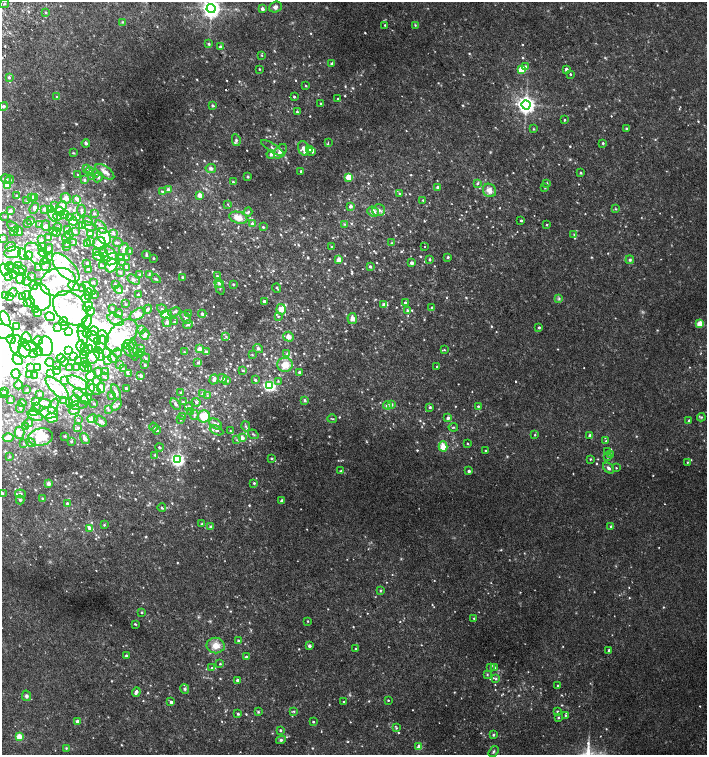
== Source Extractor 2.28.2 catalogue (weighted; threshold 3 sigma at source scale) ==
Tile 11 of 4 x 4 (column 3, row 3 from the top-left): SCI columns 2999-4407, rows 1541-3046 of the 6060 x 6084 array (HDU 1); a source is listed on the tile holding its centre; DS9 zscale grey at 2 x 2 block average (1 PNG px = mean of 2 x 2 image px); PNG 709 x 757 px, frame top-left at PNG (2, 2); each listed source drawn as its Kron ellipse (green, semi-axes under 4 px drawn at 4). Shown black and unused: <1% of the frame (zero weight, under 2 of 3 exposures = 2% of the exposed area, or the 3 px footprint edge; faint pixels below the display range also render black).
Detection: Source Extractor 2.28.2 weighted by HDU 2 'WHT'; one run over the whole footprint, this tile lists its part. Background 0.0239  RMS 0.0055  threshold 0.0246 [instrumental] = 3 sigma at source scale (4.5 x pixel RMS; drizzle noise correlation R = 1.50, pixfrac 1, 0.0396/0.0396 arcsec/px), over >= 5 px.
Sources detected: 1086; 6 too faint to see at this stretch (2 x 2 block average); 61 inside a brighter object's white glare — neither listed nor drawn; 5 coinciding with a brighter row at this scale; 154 inside a brighter listed object's ellipse — not listed separately; of the other 860, all 500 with FLUX_AUTO >= 1.04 (the completeness limit of this list) listed and drawn (360 fainter detections not listed), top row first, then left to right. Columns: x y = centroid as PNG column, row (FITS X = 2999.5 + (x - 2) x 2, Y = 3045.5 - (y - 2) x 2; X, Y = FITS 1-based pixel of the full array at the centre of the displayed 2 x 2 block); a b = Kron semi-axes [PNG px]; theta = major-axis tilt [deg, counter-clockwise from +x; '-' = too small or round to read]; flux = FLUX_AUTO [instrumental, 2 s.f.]
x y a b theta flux
4 4 5 2 - 1.2
275 7 6 5 - 4.5
211 9 4 4 - 740
262 9 2 2 - 5.9
46 13 3 2 - 1.3
123 22 3 3 - 1.2
385 25 3 2 - 1.2
415 25 3 3 - 1.1
209 44 3 3 - 2.1
220 47 3 2 - 3.3
262 55 3 2 - 1.1
331 64 3 3 - 1.6
525 66 4 3 - 1.9
259 69 2 2 - 1
566 69 2 2 - 5.1
522 70 3 3 - 51
570 74 2 2 - 2.1
9 78 3 3 - 2.3
305 86 3 2 - 1.1
57 97 3 3 - 1.5
294 97 2 2 - 2
338 99 2 2 - 1.9
321 103 2 2 - 1.1
526 105 4 4 - 630
3 106 4 4 - 2.3
213 106 3 2 - 2.5
297 112 3 2 - 1.5
564 120 3 2 - 1.5
534 129 3 3 - 1.2
626 129 3 2 - 1.2
236 140 6 4 -80 2.7
86 143 4 3 - 2.9
328 143 3 2 - 1.3
603 143 3 3 - 1.4
273 148 13 3 -32 4.3
303 148 7 5 -70 7.3
309 149 3 3 - 2.2
280 151 8 5 52 5.4
312 151 3 3 - 4
73 153 4 2 - 1.1
271 154 4 4 - 3.3
87 168 4 3 - 1.7
211 168 5 4 - 3.9
89 171 4 3 - 2.4
301 171 3 2 - 1.4
105 172 11 5 -36 8.8
96 173 3 3 - 1.2
581 173 3 3 - 1.3
78 175 3 3 - 1.4
92 176 3 3 - 1.2
98 177 5 4 - 2.6
248 177 3 2 - 2.4
349 177 3 3 - 45
6 179 5 3 - 3.2
10 180 4 3 - 1.9
84 180 4 3 - 2.4
233 182 3 2 - 1.9
547 183 3 2 - 1.4
477 184 3 3 - 2.4
7 185 3 3 - 26
438 187 3 3 - 3
545 188 2 2 - 1.1
168 190 3 2 - 7.6
490 190 7 6 - 9
162 191 3 3 - 1.7
399 194 3 2 - 1.5
200 195 4 3 - 9.1
16 196 3 3 - 1.7
35 197 3 3 - 2.8
32 198 2 2 - 8.7
66 198 6 5 - 3.6
77 199 4 3 - 3.8
423 200 3 2 - 1.3
27 201 3 3 - 1.4
228 204 3 3 - 1.1
54 206 4 3 - 1.4
350 206 3 2 - 5.1
61 207 6 5 - 9.1
34 208 6 4 66 3.7
45 209 2 2 - 7
50 209 3 3 - 9.8
616 209 3 3 - 1.2
81 210 6 2 -89 1.2
379 210 6 5 - 4.4
10 211 2 2 - 6.8
60 211 5 3 - 10
248 212 5 3 - 1.9
373 212 6 5 - 8.7
64 214 5 4 - 2.1
94 214 3 3 - 1.7
53 215 6 3 -55 3.1
5 216 2 2 - 1.1
58 216 4 3 - 1.8
69 217 4 3 - 1.8
77 217 3 3 - 3.2
238 218 9 5 -16 14
521 220 3 2 - 1.3
31 221 2 2 - 1.7
73 221 4 4 - 3.4
88 221 5 3 - 2
28 223 3 3 - 1.2
40 224 3 3 - 1.1
252 224 2 2 - 8.5
344 224 4 2 - 1.1
547 225 3 3 - 1.1
46 226 5 4 - 2.5
82 226 3 3 - 19
89 226 7 3 -26 2.4
13 227 7 3 -38 1.9
58 227 4 2 - 1.1
101 227 8 4 -55 4.5
263 227 2 2 - 2.1
67 229 3 3 - 1.2
13 231 3 2 - 4.5
18 231 4 2 - 4.8
53 231 3 2 - 3.7
57 232 4 3 - 1.4
75 232 3 3 - 1.7
90 233 2 2 - 5.8
114 233 3 3 - 2
69 235 4 3 - 1.9
574 235 4 3 - 1.3
104 236 9 6 -63 32
66 237 5 4 - 2.2
2 238 4 3 - 1.7
48 238 3 2 - 3.7
41 240 4 3 - 1.2
91 241 3 3 - 1.3
118 242 4 2 - 1.4
67 243 2 2 - 2.3
74 243 4 3 - 2.5
88 243 3 3 - 1.4
99 243 6 5 - 8.7
392 243 4 3 - 1.4
66 246 2 2 - 1.7
10 247 5 4 - 2.8
43 247 5 3 - 4.6
332 247 3 2 - 1.6
425 247 2 2 - 1.2
48 249 6 4 61 8.4
124 249 6 3 66 2.8
130 251 3 3 - 1.1
13 252 8 5 9 8.9
97 252 4 3 - 1.9
104 252 4 3 - 1.8
43 253 4 3 - 18
111 253 8 4 -51 3.4
22 254 6 4 -69 5.7
36 254 13 8 -43 12
146 255 4 2 - 2.7
29 256 4 3 - 25
98 256 5 3 - 3
105 256 4 3 - 3.6
448 257 3 3 - 1.5
48 258 7 4 54 4
122 258 4 3 - 7.2
126 258 3 2 - 1.8
154 258 2 2 - 2
111 259 8 5 21 5.3
339 260 3 2 - 27
430 260 3 2 - 1.8
630 260 4 4 - 2.2
87 263 2 2 - 3.8
123 263 4 3 - 1.3
412 263 2 2 - 8.7
45 264 6 5 - 4.3
19 266 4 3 - 1.6
102 266 3 2 - 2.1
111 266 7 5 58 38
370 266 3 2 - 2.4
9 267 4 3 - 3.6
38 267 3 2 - 1.4
126 267 2 2 - 1.4
66 268 18 8 -47 54
88 269 2 2 - 1.6
4 270 6 4 -74 33
17 270 9 3 -27 2.9
23 270 3 2 - 10
120 272 3 3 - 1.1
14 274 3 3 - 4.4
149 274 4 2 - 1
140 275 4 3 - 1.3
217 276 3 2 - 1.7
9 277 3 2 - 7.1
31 277 2 2 - 1.5
182 277 4 3 - 1.5
20 279 5 3 - 2.4
156 279 5 3 - 2
133 280 7 3 -31 3.1
27 281 4 3 - 1.5
38 282 2 2 - 1.3
58 282 18 14 15 32
93 282 2 2 - 1.3
219 283 5 4 - 3.1
233 284 3 2 - 1.5
34 285 5 3 - 5.9
115 285 2 2 - 5
74 286 6 4 -27 11
89 288 8 4 -44 3.7
220 288 7 3 -73 2
277 288 5 2 - 1.4
83 289 3 2 - 2.3
119 290 4 3 - 2.5
13 292 4 2 - 1.3
88 294 6 4 87 3.5
6 295 3 3 - 1.2
94 295 2 2 - 1.2
138 295 3 2 - 4.6
10 296 3 2 - 2.5
27 296 4 3 - 2.1
23 297 2 2 - 1.5
40 297 13 10 -72 50
86 299 5 3 - 19
559 299 3 3 - 1.7
264 301 2 2 - 3.5
405 302 3 3 - 1.6
27 303 3 2 - 1.2
31 303 5 3 - 2
125 304 3 2 - 1.3
384 305 4 3 - 5.5
88 306 5 4 - 5.3
432 307 3 3 - 1.6
70 308 20 14 -44 32
112 309 4 2 - 1.9
147 309 5 2 - 2.3
162 309 5 3 - 2.2
281 309 5 4 - 9.7
36 310 3 2 - 3
407 310 4 3 - 1.7
90 311 5 3 - 4.3
174 312 6 3 25 2.2
38 313 3 2 - 2.2
119 313 4 4 - 2.5
138 314 9 5 34 9.5
166 314 6 4 5 18
189 314 3 3 - 1.3
202 314 4 3 - 2.6
278 316 4 3 - 1.1
50 317 5 3 - 2.4
186 318 6 3 -50 3.4
352 318 5 5 - 6.9
5 319 8 4 -61 6.5
115 320 8 5 -27 4.6
64 322 4 3 - 13
87 322 6 4 65 6.1
167 322 5 4 - 3.7
174 322 2 2 - 2.1
700 324 3 3 - 37
188 325 5 3 - 2.1
65 326 3 3 - 2.4
16 327 3 2 - 4
57 327 2 2 - 1.5
81 327 4 3 - 9.3
539 327 2 2 - 2.3
141 329 4 3 - 2.5
2 331 11 7 -6 12
69 331 3 2 - 7.6
94 331 4 3 - 7.9
87 333 4 3 - 2.2
121 335 19 12 45 48
145 335 5 4 - 6
83 336 9 4 -72 6.6
226 336 3 3 - 1.3
27 337 5 2 - 6
94 337 7 5 -38 3.9
103 337 7 5 -68 11
289 337 5 5 - 6.6
11 339 5 3 - 1.9
38 341 5 3 - 5.8
24 342 5 3 - 3.8
97 342 3 3 - 16
16 344 9 5 82 10
101 345 9 5 76 7.6
129 345 6 4 -34 7.2
46 346 10 7 -83 110
81 346 6 3 89 4.6
30 347 7 4 -21 12
84 348 3 2 - 4.3
141 348 4 3 - 1.6
199 348 4 3 - 6
258 348 5 4 - 2.6
89 349 4 3 - 2.3
134 349 11 4 -82 5.5
24 350 7 6 - 4.1
128 350 8 3 -53 4
444 350 4 3 - 1.3
38 351 5 3 - 1.8
68 351 4 3 - 13
206 351 3 3 - 1.6
85 352 3 3 - 1.9
141 352 2 2 - 9.9
184 352 3 2 - 1.1
107 353 5 3 - 2.5
117 353 4 3 - 2.2
34 354 4 2 - 5.9
99 354 7 4 -69 10
287 354 3 3 - 1.5
84 355 3 3 - 1.9
139 355 3 3 - 1.8
252 355 3 2 - 1.1
74 356 3 2 - 4.7
94 356 8 5 61 8.3
61 358 4 3 - 2.6
113 358 5 3 - 2.1
145 358 5 3 - 1.6
17 360 6 4 -50 19
78 360 3 3 - 1.3
107 361 3 3 - 3.2
50 362 4 3 - 4
64 362 5 2 - 12
198 363 4 3 - 1.7
87 365 3 3 - 2.9
119 365 3 3 - 1.9
145 365 2 2 - 2.7
285 365 8 7 - 18
56 366 2 2 - 2.2
31 367 2 2 - 5.2
38 367 2 2 - 8.9
85 367 4 3 - 1.8
437 367 2 2 - 1.3
69 368 3 2 - 1.9
77 368 3 2 - 2
89 368 3 3 - 1.3
123 369 4 3 - 1.3
56 371 4 4 - 3.3
243 371 3 2 - 1.1
98 372 4 3 - 1.4
106 372 4 3 - 1.3
299 372 3 3 - 2.3
50 373 3 3 - 8.5
16 374 5 3 - 9.8
30 374 3 2 - 1.5
128 374 3 3 - 1.4
35 375 2 2 - 1.4
91 376 5 3 - 11
104 376 4 3 - 1.4
141 376 3 2 - 3.8
223 378 5 4 - 3.3
214 379 5 3 - 4.9
227 380 4 3 - 1.6
255 380 3 2 - 1.9
65 381 3 2 - 1.1
278 381 3 3 - 1.1
96 382 3 3 - 9.2
77 383 11 5 -26 12
18 385 4 3 - 2.4
269 386 4 3 - 210
57 388 15 6 -44 18
90 388 8 4 82 5.4
101 388 5 4 - 7
126 388 2 2 - 2.6
27 390 3 2 - 1.6
95 390 7 3 -43 3
5 391 3 3 - 1.3
116 392 8 4 -69 3.8
2 393 4 2 - 1.1
180 393 4 3 - 1.2
40 394 2 2 - 1.2
203 394 3 3 - 1.7
111 395 4 4 - 2.4
207 395 3 2 - 1
81 397 10 4 -45 6
86 398 6 4 29 12
10 399 3 2 - 2.1
75 400 6 5 - 4.9
305 400 3 3 - 2.1
36 401 4 3 - 3.4
63 401 4 3 - 2.6
69 402 3 3 - 1.9
183 402 3 3 - 1.4
196 402 5 3 - 2
22 403 4 3 - 1.4
45 403 6 3 -6 3.4
94 403 2 2 - 1.3
175 404 6 3 -57 3.5
391 404 3 3 - 4.4
78 405 10 2 7 1.9
117 405 6 4 47 2.9
387 405 4 4 - 4.6
36 406 3 3 - 2.9
53 406 8 4 65 4.5
189 406 3 3 - 2.5
478 406 3 3 - 1.6
430 407 3 3 - 2.4
20 408 5 3 - 2.8
74 410 6 4 18 2.8
108 410 3 3 - 1.6
34 412 4 3 - 7.6
190 412 4 3 - 1.3
49 413 9 5 1 8.7
194 415 5 3 - 2.2
35 416 8 4 -18 6.2
183 416 3 2 - 1.2
204 416 6 6 - 27
701 417 4 3 - 1.7
52 418 6 4 3 16
448 418 2 2 - 5.1
92 419 5 4 - 4.9
180 419 3 3 - 1.1
332 419 5 2 - 1.1
78 420 3 3 - 1.1
100 421 7 4 -32 5.3
689 421 3 3 - 1.7
28 423 5 3 - 2.4
216 424 7 5 -35 4.2
246 426 5 3 - 2.3
26 427 4 2 - 1.4
153 427 4 3 - 1.7
453 427 4 2 - 1.2
78 428 3 3 - 3.1
157 430 4 3 - 2.2
217 430 7 4 -26 3.1
230 431 4 3 - 1.3
19 433 6 5 - 6.7
253 434 5 3 - 1.8
535 435 3 2 - 1.1
65 436 3 3 - 1.3
590 436 2 2 - 4.7
8 437 5 4 - 5.6
41 437 12 8 8 29
85 438 6 3 -57 6.1
242 438 4 4 - 7.1
237 440 4 3 - 1.8
71 441 3 3 - 1.4
606 441 3 2 - 1.1
31 443 5 3 - 2.8
467 443 2 2 - 1.1
23 444 3 3 - 1.1
443 446 5 4 - 15
159 447 4 3 - 1.7
485 450 2 2 - 1.1
607 452 3 3 - 1.1
610 454 4 3 - 2.2
155 455 3 3 - 1.3
9 457 4 3 - 1.1
608 457 4 3 - 1.5
272 458 3 2 - 1.6
590 459 3 3 - 1.2
178 460 3 3 - 300
687 462 4 3 - 1.1
609 468 6 4 -42 4.2
616 468 3 3 - 1.1
341 471 3 3 - 1.6
469 471 2 2 - 4.8
254 483 3 3 - 1.7
48 484 2 2 - 12
2 493 3 2 - 2.2
20 494 5 4 - 2.8
42 498 3 3 - 1.1
20 500 4 3 - 2.2
282 501 2 2 - 9.3
67 503 3 2 - 2.5
162 508 4 3 - 1.4
202 524 2 2 - 1.4
104 525 3 2 - 1.2
611 526 4 3 - 1.7
211 527 4 3 - 1.9
89 528 4 3 - 3.6
380 590 3 3 - 1.1
142 612 3 3 - 1.7
474 618 3 3 - 1.4
308 621 2 2 - 1.2
135 624 3 2 - 1.2
238 641 4 3 - 2.4
216 646 9 7 -9 14
309 646 2 2 - 5.4
355 649 3 2 - 1.3
609 650 2 2 - 2.9
126 656 2 2 - 2.2
246 657 2 2 - 4.6
220 664 2 2 - 1.3
211 668 3 3 - 1.2
490 668 3 3 - 1.4
495 668 3 3 - 1.9
487 674 4 3 - 1.3
496 679 3 3 - 1.8
237 680 2 2 - 4.6
558 686 2 2 - 2.4
185 689 5 4 - 1.9
136 692 5 3 - 4.9
26 696 5 4 - 2.9
388 700 2 2 - 1.1
171 702 3 3 - 2.8
344 702 2 2 - 1.8
294 711 3 3 - 1.2
557 711 3 3 - 1.3
258 712 3 3 - 1.7
238 714 3 2 - 2.2
565 715 3 3 - 1.3
558 718 3 2 - 1.9
78 721 2 2 - 10
313 722 2 2 - 1.7
396 728 4 3 - 1.4
280 730 3 3 - 1.7
493 735 3 3 - 2.1
19 737 3 3 - 30
281 740 5 3 - 2.2
419 747 3 2 - 23
66 748 4 2 - 1.1
494 751 6 3 55 1.8
Isophote crosses this tile's border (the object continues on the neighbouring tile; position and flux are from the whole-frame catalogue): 6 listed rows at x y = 211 9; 2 238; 4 270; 2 331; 2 393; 2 493
Diffuse or blended objects may show on this block-average render without a row.